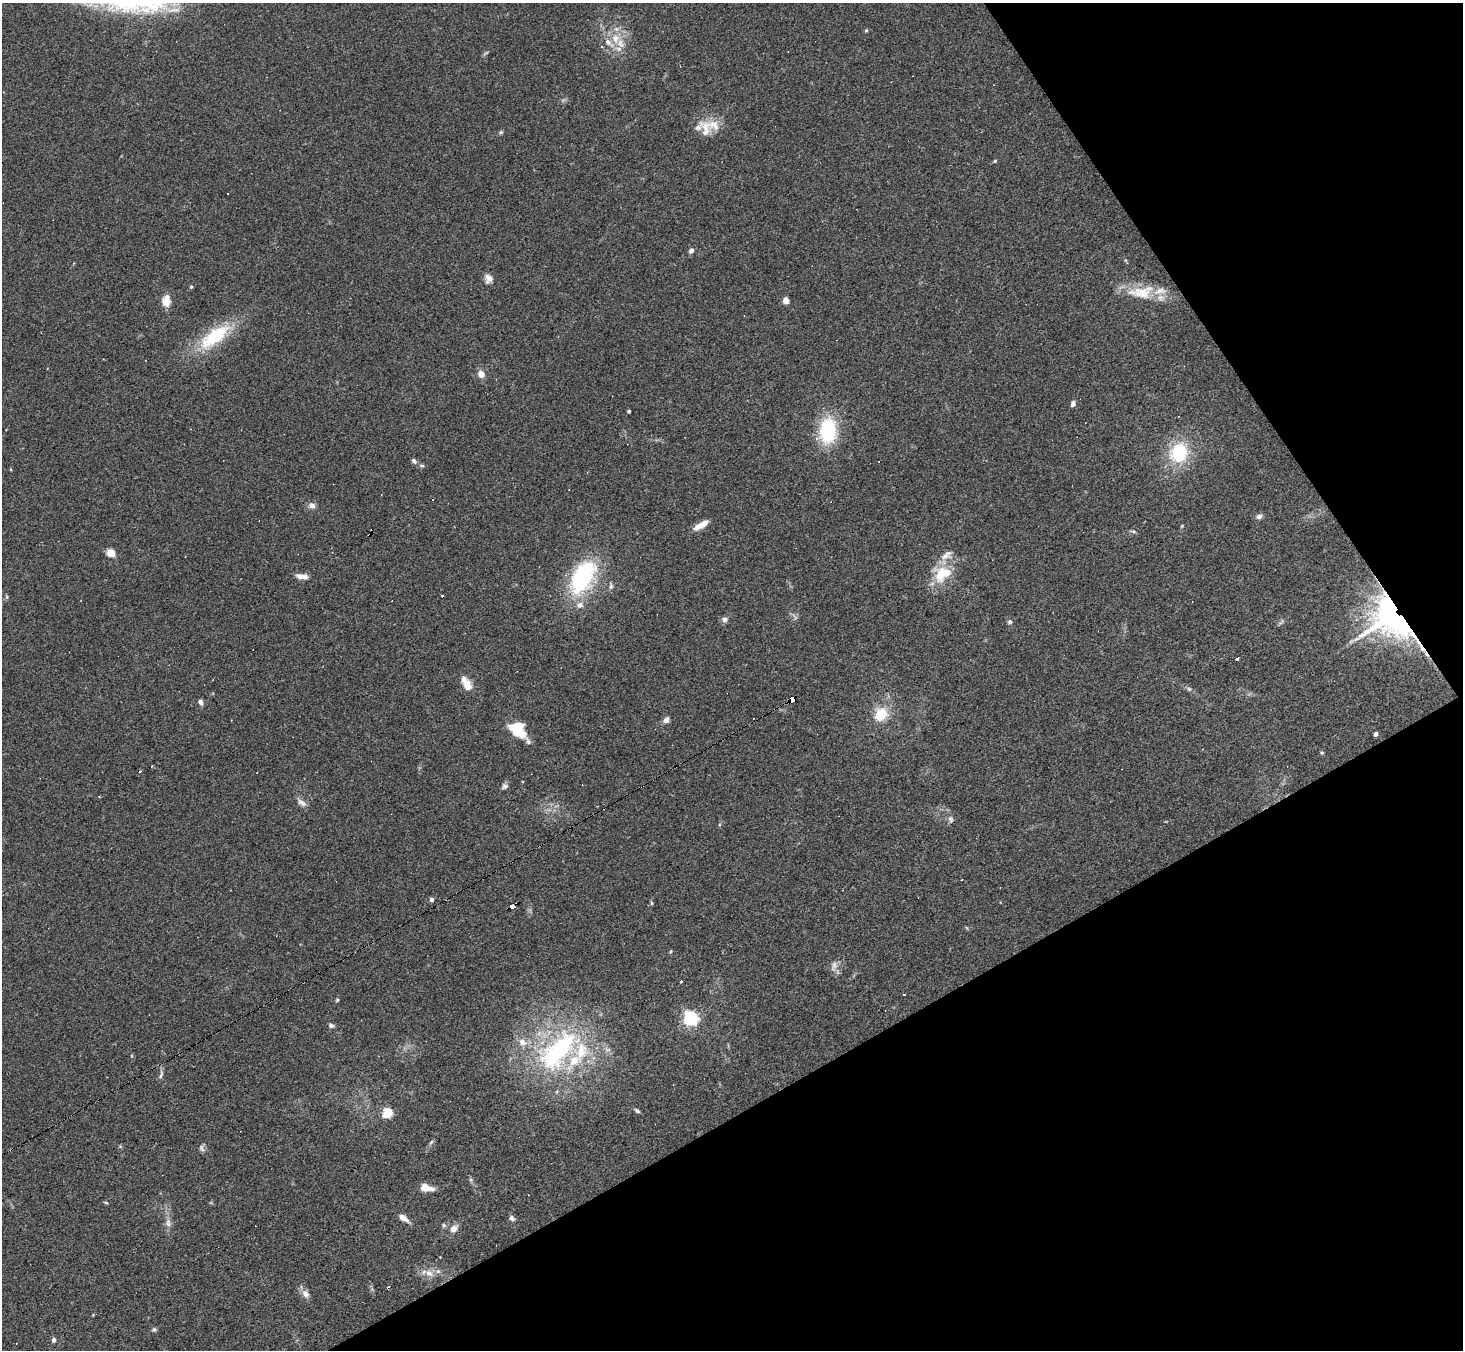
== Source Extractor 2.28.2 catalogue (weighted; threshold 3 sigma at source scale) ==
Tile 12 of 4 x 4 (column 4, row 3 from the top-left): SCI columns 4383-5843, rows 1639-2986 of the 5843 x 5835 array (HDU 1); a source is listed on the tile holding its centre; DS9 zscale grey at full resolution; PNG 1465 x 1352 px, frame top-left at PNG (2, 3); no overlay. Shown black and unused: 27% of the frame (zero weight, under 2 of 3 exposures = <1% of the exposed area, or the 3 px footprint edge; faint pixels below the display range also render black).
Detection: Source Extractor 2.28.2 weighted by HDU 2 'WHT'; one run over the whole footprint, this tile lists its part. Background 0.101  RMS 0.0084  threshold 0.0379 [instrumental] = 3 sigma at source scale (4.5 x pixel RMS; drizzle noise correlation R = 1.50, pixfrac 1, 0.05/0.05 arcsec/px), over >= 5 px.
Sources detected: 93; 7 cosmic-ray / hot-pixel residue — not listed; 8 inside a brighter listed object's ellipse — not listed separately; the other 78 listed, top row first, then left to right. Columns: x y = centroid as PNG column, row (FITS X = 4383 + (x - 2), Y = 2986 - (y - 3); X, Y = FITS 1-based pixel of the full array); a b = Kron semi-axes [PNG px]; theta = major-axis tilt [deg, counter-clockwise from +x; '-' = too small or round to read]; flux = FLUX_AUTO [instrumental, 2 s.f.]
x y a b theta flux
866 30 4 4 - 1
615 38 14 12 86 14
706 129 25 14 -83 13
501 132 6 4 44 1.1
995 161 5 4 - 0.93
691 251 6 5 - 3.2
488 279 12 10 -89 4.8
191 287 4 4 - 1
1141 292 41 18 5 27
786 300 6 5 - 6
166 301 14 10 85 8.4
214 337 46 18 37 47
481 374 10 9 - 5.2
1073 404 6 5 - 3.1
629 411 3 3 - 0.98
828 431 24 15 85 60
1179 453 24 21 63 44
414 461 8 5 -48 2.1
422 466 7 5 -5 1.6
312 506 8 7 - 4
1259 516 7 6 - 3.1
701 525 18 6 30 8.7
1134 532 7 3 -19 1.2
111 553 7 6 - 10
942 574 25 20 33 26
302 576 15 6 -10 6
583 577 32 17 61 100
611 587 7 5 70 2
443 596 3 3 - 2.7
580 605 9 8 - 4.4
1392 617 31 27 -47 380
724 620 7 7 - 3.1
1009 622 6 6 - 1.7
1237 658 4 3 - 3.8
466 683 20 9 -62 9.3
1189 689 5 5 - 1.2
792 700 5 4 - 190
200 702 7 5 -65 2.6
881 714 17 14 53 20
666 720 7 6 - 4.1
517 727 14 11 24 25
1376 734 4 3 - 2.9
1322 753 5 3 - 0.89
140 771 3 2 - 1.5
505 786 8 7 - 2.5
302 803 15 7 -36 4
951 819 10 6 -68 2.6
432 900 5 4 - 2.6
652 903 5 4 - 1.1
513 906 6 3 29 98
671 951 6 3 71 0.86
834 966 15 7 79 4.5
681 981 3 3 - 3.1
904 994 3 3 - 1.1
337 1000 5 4 - 1
690 1018 6 6 - 220
331 1025 7 5 -23 2.1
522 1042 13 9 -27 7.8
558 1051 69 33 49 140
161 1075 13 5 80 2.6
637 1111 7 4 -38 1.8
387 1113 5 5 - 53
431 1142 7 4 46 1.3
202 1148 11 6 -65 2.4
471 1180 7 4 -72 1.4
426 1187 14 7 -15 9.5
106 1203 6 3 -19 0.88
404 1218 11 6 -37 6.2
512 1218 7 5 -42 2.8
168 1223 13 6 -85 4.4
444 1225 6 5 - 1.4
454 1229 10 8 41 5.4
438 1271 7 5 -42 2.2
429 1273 12 8 -36 5.7
388 1287 4 2 - 0.72
305 1294 11 8 -52 4.7
154 1330 6 5 - 1.5
54 1340 5 5 - 2.4
Overlapping masked pixels (flux is a lower limit): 3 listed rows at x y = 1392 617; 792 700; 513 906